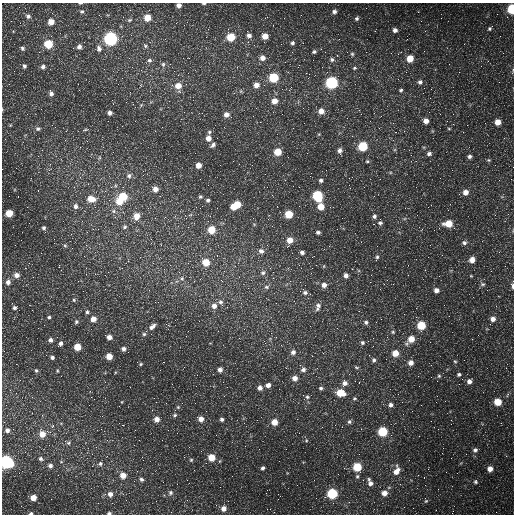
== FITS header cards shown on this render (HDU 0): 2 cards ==
NAXIS1  =                  512 /fastest changing axis
NAXIS2  =                  512 /next to fastest changing axis

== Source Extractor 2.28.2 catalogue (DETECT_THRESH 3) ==
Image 512 x 512 px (HDU 0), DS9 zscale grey, 1 PNG px = 1 image px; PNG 516 x 516 px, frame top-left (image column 1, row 512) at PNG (2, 3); no overlay
Background 1650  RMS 44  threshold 132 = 3 sigma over >= 5 px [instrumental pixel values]
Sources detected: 266; all 266 listed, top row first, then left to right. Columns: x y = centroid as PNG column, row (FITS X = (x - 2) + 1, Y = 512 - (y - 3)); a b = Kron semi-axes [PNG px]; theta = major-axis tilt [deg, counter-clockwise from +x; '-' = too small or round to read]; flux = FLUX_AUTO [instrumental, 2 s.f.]
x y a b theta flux
80 3 5 2 - 2400
204 3 4 2 - 3600
179 5 4 4 - 13000
512 9 5 4 - 170000
82 11 6 5 - 4900
334 12 5 5 - 9300
497 14 2 2 - 1900
99 15 2 2 - 1600
301 15 3 2 - 2900
28 16 6 6 - 8200
123 17 2 2 - 1300
267 17 5 3 - 3000
147 18 5 5 - 41000
356 18 5 5 - 6200
129 20 6 4 26 4200
51 22 6 5 - 27000
176 23 2 2 - 1900
273 25 2 2 - 1500
490 28 8 4 46 6000
395 30 5 5 - 10000
247 31 2 2 - 2300
249 35 6 6 - 11000
51 36 3 2 - 5400
265 36 5 5 - 34000
231 37 6 5 - 82000
111 39 6 6 - 670000
292 43 5 5 - 6600
303 43 2 2 - 1900
48 44 6 5 - 94000
145 46 6 5 - 4600
79 47 6 5 - 11000
22 48 5 5 - 5800
99 48 8 6 -79 10000
321 49 3 2 - 4100
314 52 5 4 - 5800
503 53 2 2 - 1400
352 54 5 5 - 4800
262 58 7 6 - 17000
410 58 5 5 - 51000
149 60 7 6 - 7300
332 60 6 6 - 7300
163 64 7 6 - 6600
24 66 5 4 - 6600
43 67 6 5 - 8600
354 68 5 4 - 4100
513 70 8 3 74 3500
178 75 3 2 - 1800
273 77 6 5 - 150000
420 82 7 6 - 8900
332 83 6 6 - 470000
78 84 2 2 - 1500
256 85 6 6 - 19000
178 86 7 7 - 32000
401 90 5 4 - 4600
51 93 8 4 -69 11000
105 94 3 2 - 4400
430 98 3 2 - 2700
274 101 6 6 - 26000
141 105 6 4 47 3800
256 108 2 2 - 1400
321 111 6 6 - 23000
110 113 5 5 - 9700
226 114 6 6 - 17000
453 114 2 2 - 1400
426 121 5 5 - 19000
260 122 2 2 - 1900
498 122 5 5 - 29000
293 128 3 2 - 3500
38 129 7 6 - 7400
85 129 7 3 10 3300
449 129 5 3 - 2900
404 131 2 2 - 1800
209 132 6 5 - 5300
208 138 5 5 - 22000
213 145 8 5 43 8400
363 146 6 5 - 160000
340 151 7 6 - 12000
113 152 2 2 - 1400
278 152 5 5 - 59000
429 154 6 5 - 9000
469 156 5 4 - 7300
99 158 6 4 71 4200
488 160 5 4 - 4000
367 161 5 4 - 3800
198 165 5 5 - 24000
49 170 5 3 - 3300
129 176 7 6 - 9700
165 180 2 2 - 1300
321 180 5 4 - 6700
293 186 2 2 - 1200
299 187 2 2 - 4700
155 189 6 6 - 19000
465 192 6 6 - 20000
123 196 7 6 - 81000
317 196 6 6 - 230000
374 196 3 2 - 2400
200 197 5 4 - 4400
91 199 9 7 -10 38000
208 200 5 4 - 6300
119 201 7 6 - 45000
237 204 6 5 - 43000
76 206 7 6 - 12000
233 207 6 5 - 28000
321 207 5 5 - 40000
113 211 7 6 - 7400
9 213 5 5 - 54000
289 214 5 5 - 75000
136 216 7 6 - 29000
374 216 6 5 - 7000
380 223 6 5 - 6600
448 223 7 5 6 58000
254 224 6 3 -19 2900
374 224 2 2 - 1400
124 227 7 6 - 6400
44 228 5 5 - 6100
422 229 3 2 - 2100
211 230 6 6 - 63000
318 232 4 3 - 6700
290 240 6 6 - 31000
464 243 7 6 - 8500
15 245 2 2 - 1400
65 245 6 5 - 4700
86 245 4 3 - 3000
288 246 4 3 - 2500
324 249 2 2 - 1400
261 251 7 7 - 12000
302 252 5 4 - 8900
202 258 4 3 - 3800
377 258 9 4 72 5900
472 260 7 6 - 19000
206 262 6 6 - 53000
153 263 3 3 - 1500
188 263 3 3 - 1800
316 265 2 2 - 1300
324 266 5 3 - 2500
505 266 3 2 - 2600
86 268 2 2 - 1500
263 273 7 7 - 9300
17 275 7 6 - 16000
346 275 5 5 - 11000
182 278 7 5 -71 6800
273 278 4 4 - 3600
8 282 7 6 - 13000
393 284 2 2 - 1900
482 284 7 5 -14 5500
324 285 7 6 - 16000
512 286 6 3 -81 7800
266 287 8 6 -1 8900
436 290 5 5 - 15000
305 292 7 6 - 9100
73 299 5 4 - 5300
220 302 7 7 - 9200
12 303 3 2 - 3000
276 303 2 2 - 5200
214 306 7 6 - 17000
318 307 12 7 75 14000
14 308 5 5 - 6500
87 312 5 5 - 5700
49 317 5 4 - 4600
93 319 6 6 - 22000
381 319 3 2 - 4300
493 319 7 6 - 16000
76 322 6 5 - 5700
366 322 6 6 - 7300
376 322 2 2 - 1900
421 325 5 5 - 100000
152 327 10 5 41 12000
38 328 2 2 - 1800
393 332 6 5 - 5000
144 334 5 5 - 4600
109 337 5 5 - 15000
411 339 9 6 44 41000
50 340 5 5 - 8900
60 343 6 4 55 9100
362 343 6 6 - 7100
281 345 2 2 - 1900
77 347 5 5 - 49000
124 349 6 5 - 9800
4 351 3 2 - 1700
293 352 7 6 - 12000
323 353 2 2 - 1600
395 353 6 5 - 38000
109 356 5 5 - 36000
312 356 2 2 - 1500
52 357 4 3 - 6500
374 360 6 5 - 7500
455 361 5 4 - 3500
411 363 6 6 - 18000
141 364 5 4 - 3900
356 367 7 4 -26 4500
36 370 5 4 - 4800
220 370 6 6 - 12000
303 370 7 6 - 9800
57 371 5 3 - 3000
115 372 4 3 - 2400
459 374 5 4 - 5700
61 376 3 2 - 2300
439 376 5 5 - 4200
295 378 6 6 - 19000
355 381 3 2 - 2200
469 381 6 5 - 13000
344 383 8 7 - 16000
268 385 6 5 - 14000
196 386 2 2 - 1200
260 388 6 6 - 13000
321 388 6 5 - 6400
340 393 7 5 -12 64000
307 397 6 5 - 6200
354 398 6 5 - 5100
94 399 2 2 - 3000
436 402 2 2 - 1500
498 402 5 5 - 63000
391 405 6 6 - 10000
178 407 6 5 - 3800
175 415 6 4 17 5000
157 419 6 5 - 19000
201 419 7 5 -28 20000
222 419 5 4 - 6700
189 421 2 2 - 3000
274 422 5 5 - 35000
349 422 6 5 - 6600
123 425 2 2 - 2000
53 426 6 4 69 5400
7 430 6 6 - 13000
135 430 2 2 - 1400
382 432 6 5 - 160000
42 434 9 7 25 37000
306 440 5 5 - 3900
68 442 11 6 -24 11000
96 447 4 4 - 2700
475 450 6 6 - 8600
142 457 3 3 - 1300
211 457 6 5 - 55000
451 458 2 2 - 1300
41 459 8 6 -27 8600
191 460 5 5 - 3900
6 462 6 6 - 590000
100 464 7 6 - 7400
50 466 6 6 - 10000
357 467 5 5 - 110000
263 468 4 4 - 6200
490 469 5 5 - 22000
396 471 11 7 69 29000
123 475 6 6 - 26000
357 476 6 5 - 5600
424 477 2 2 - 1500
141 479 6 5 - 6900
369 479 6 5 - 5700
475 482 6 5 - 5200
370 483 7 6 - 13000
400 484 3 2 - 3600
170 493 7 6 - 8000
332 493 6 6 - 220000
384 493 6 6 - 22000
110 494 6 6 - 14000
33 497 5 5 - 27000
316 498 2 2 - 17000
187 500 2 2 - 1500
426 501 6 5 - 4300
349 502 4 3 - 2800
223 509 6 6 - 19000
171 512 2 2 - 1300
274 512 2 2 - 1300
496 512 3 2 - 2300
31 513 4 3 - 5600
109 513 5 3 - 6100
At the frame edge (FLAGS 8, measured only in part): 9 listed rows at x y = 80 3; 204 3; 179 5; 512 9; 513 70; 512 286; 6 462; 31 513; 109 513